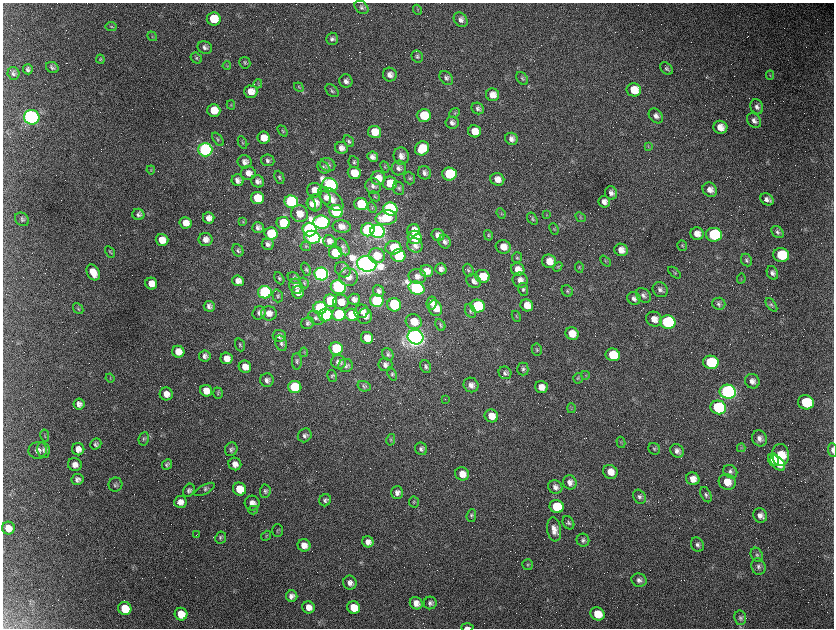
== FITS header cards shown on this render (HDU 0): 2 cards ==
NAXIS1  =                 1663 / length of data axis 1
NAXIS2  =                 1252 / length of data axis 2

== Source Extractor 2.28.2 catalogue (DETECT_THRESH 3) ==
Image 1663 x 1252 px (HDU 0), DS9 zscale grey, zoomed out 1/2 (1 PNG px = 2 x 2 image px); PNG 836 x 630 px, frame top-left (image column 2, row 1251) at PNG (3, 3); each listed source drawn as its Kron ellipse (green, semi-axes under 4 px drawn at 4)
Background 2560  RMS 44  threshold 133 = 3 sigma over >= 5 px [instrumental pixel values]
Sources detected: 451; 129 cannot appear on this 1/2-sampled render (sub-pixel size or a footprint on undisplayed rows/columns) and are neither listed nor drawn; the other 322 listed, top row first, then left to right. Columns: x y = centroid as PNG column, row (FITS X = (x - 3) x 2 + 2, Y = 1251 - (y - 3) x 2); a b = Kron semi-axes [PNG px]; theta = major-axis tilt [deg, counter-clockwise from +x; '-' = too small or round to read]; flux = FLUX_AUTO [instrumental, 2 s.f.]
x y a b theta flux
362 7 8 5 -41 2.4e+04
417 10 5 3 - 9.4e+03
214 19 7 6 - 2.5e+05
461 20 8 6 -50 4.2e+04
111 26 5 3 - 1.1e+04
152 36 5 4 - 1.2e+04
332 39 6 6 - 3.0e+04
205 47 7 6 - 3.2e+04
417 57 6 5 - 2.1e+04
196 58 6 5 - 1.8e+04
100 59 4 4 - 1.1e+04
245 63 6 5 - 1.7e+04
227 66 4 3 - 7.7e+03
52 67 7 5 -28 2.7e+04
666 68 7 5 -42 1.9e+04
28 69 5 5 - 2.9e+04
14 73 6 6 - 2.8e+04
390 75 7 6 - 5.3e+04
770 75 5 3 - 8.7e+03
446 78 8 5 -49 3.0e+04
522 78 7 5 -51 1.8e+04
346 81 7 6 - 3.8e+04
258 84 5 3 - 8.5e+03
299 87 5 4 - 1.2e+04
634 90 7 6 - 1.8e+05
332 91 7 5 -41 2.1e+04
251 92 6 6 - 9.4e+04
493 95 6 6 - 8.3e+04
231 105 4 3 - 8.6e+03
757 107 8 6 -68 3.7e+04
478 108 6 5 - 2.7e+04
214 111 6 6 - 1.7e+05
454 113 6 4 41 1.2e+04
424 116 7 6 - 2.9e+05
656 116 8 6 -49 4.0e+04
32 117 8 7 - 2.3e+06
754 121 8 6 -47 4.0e+04
452 123 6 6 - 3.7e+04
720 127 7 6 - 9.5e+04
282 131 6 3 -52 9.2e+03
474 131 6 6 - 1.3e+05
374 132 6 6 - 1.6e+05
264 138 6 6 - 1.0e+05
218 139 8 4 -53 1.8e+04
511 139 6 6 - 4.5e+04
349 141 6 4 -58 2.0e+04
243 143 7 3 -67 1.3e+04
648 147 4 2 - 6.8e+03
341 148 6 6 - 4.9e+04
422 148 7 6 - 2.1e+05
205 150 7 6 - 3.2e+06
401 156 8 7 - 5.6e+04
373 157 5 5 - 4.6e+04
268 160 7 5 -8 2.9e+04
245 162 7 6 - 3.9e+04
354 162 6 5 - 2.0e+04
328 165 8 6 -24 3.6e+04
324 167 7 5 -46 2.4e+04
385 167 6 3 -63 1.1e+04
399 168 7 7 - 4.1e+04
151 170 4 3 - 9.8e+03
248 173 7 7 - 5.7e+04
354 173 6 6 - 1.7e+05
425 173 7 6 - 3.6e+04
449 174 7 6 - 7.3e+05
279 177 7 4 -67 1.6e+04
378 178 7 7 - 1.2e+05
410 178 6 5 - 1.9e+04
497 179 7 6 - 7.7e+04
238 180 6 6 - 4.2e+04
258 181 7 6 - 4.1e+04
390 183 7 6 - 1.9e+05
330 185 8 6 -28 2.7e+06
373 186 8 7 - 4.1e+04
399 188 7 5 -67 2.0e+04
314 190 7 7 - 1.0e+05
710 190 8 6 -45 5.8e+04
611 193 7 6 - 4.1e+04
374 196 6 2 -44 6.5e+03
257 198 6 6 - 3.0e+05
325 198 7 5 -65 3.3e+04
331 199 15 8 -42 1.1e+05
767 199 7 5 -35 4.4e+04
291 202 7 6 - 1.9e+06
604 202 6 5 - 5.3e+04
315 203 8 7 - 8.6e+04
311 204 6 4 -69 3.0e+04
361 204 7 6 - 3.5e+05
372 208 5 3 - 7.4e+03
390 209 7 6 - 2.4e+06
336 211 7 6 - 1.5e+06
501 213 5 3 - 8.7e+03
138 214 6 5 - 2.6e+04
299 214 9 8 - 1.1e+05
547 215 4 3 - 6.5e+03
581 217 5 4 - 1.2e+04
209 218 6 5 - 5.7e+04
386 218 11 7 9 3.1e+05
22 219 7 6 - 2.1e+04
532 219 7 4 -57 1.7e+04
243 221 3 3 - 7.9e+03
321 222 8 6 -6 4.0e+06
186 223 6 5 - 8.3e+04
283 223 6 6 - 4.0e+05
342 226 9 6 -6 5.7e+04
258 227 6 5 - 3.3e+04
554 229 6 3 -67 8.5e+03
309 230 7 7 - 3.7e+06
368 230 7 6 - 1.5e+06
413 230 6 6 - 8.2e+04
378 231 7 6 - 6.1e+06
777 232 7 5 -45 2.3e+04
271 234 6 6 - 5.5e+05
697 234 6 6 - 7.6e+04
438 235 6 6 - 5.4e+04
488 235 5 4 - 1.4e+04
714 235 8 7 - 9.8e+05
312 237 8 6 -12 2.4e+06
415 237 7 6 - 5.8e+05
162 240 6 6 - 1.2e+05
206 240 7 6 - 5.5e+04
329 241 6 6 - 4.9e+04
444 242 7 6 - 3.2e+04
268 244 6 5 - 3.3e+04
415 245 8 7 - 5.7e+04
306 246 5 5 - 1.5e+04
682 246 5 5 - 1.4e+04
343 247 9 5 -57 2.9e+04
503 247 7 6 - 9.0e+04
393 248 8 7 - 2.6e+05
238 250 6 5 - 2.1e+04
621 250 7 6 - 6.9e+04
110 252 6 3 -59 1.2e+04
335 253 6 6 - 4.0e+05
781 255 8 7 - 3.5e+05
377 256 8 7 - 1.9e+05
398 256 7 6 - 8.5e+05
517 258 5 5 - 1.4e+04
746 260 6 5 - 1.9e+04
549 261 7 6 - 9.6e+04
605 261 6 3 -49 1.2e+04
367 264 10 7 -14 1.2e+07
558 267 5 3 - 9.8e+03
579 267 5 3 - 9.0e+03
306 269 7 4 -67 1.7e+04
441 269 5 5 - 3.7e+04
518 269 7 6 - 8.2e+04
343 270 8 7 - 3.2e+04
468 270 6 5 - 1.9e+04
427 271 6 6 - 9.0e+04
93 272 8 6 -60 1.1e+05
674 273 7 4 -40 1.4e+04
772 273 7 5 -66 3.3e+04
321 274 7 6 - 4.5e+06
417 276 9 7 -4 5.7e+04
483 276 7 6 - 2.2e+05
348 277 9 9 - 7.4e+04
279 278 6 4 -62 1.7e+04
294 278 7 5 -42 2.1e+04
741 279 5 2 - 5.8e+03
520 280 8 7 - 5.7e+04
238 281 5 5 - 5.1e+04
474 281 7 6 - 4.6e+04
304 283 6 4 -58 1.4e+04
151 284 6 6 - 1.1e+05
296 286 8 6 -65 6.0e+04
338 287 7 6 - 1.8e+06
417 288 8 6 -23 2.4e+06
523 290 6 5 - 2.2e+04
660 290 8 7 - 3.5e+04
379 291 6 5 - 3.2e+04
567 291 6 5 - 1.6e+04
265 292 7 6 - 1.9e+06
298 292 6 6 - 6.7e+04
643 295 8 6 -40 3.2e+04
278 296 6 5 - 1.8e+04
634 298 7 6 - 3.9e+04
354 299 6 5 - 4.4e+04
330 301 7 6 - 5.8e+05
377 301 7 6 - 1.5e+06
341 302 8 7 - 1.1e+05
432 303 6 5 - 4.4e+04
719 304 6 6 - 2.8e+04
394 305 7 6 - 7.5e+05
527 305 6 6 - 1.1e+05
771 305 8 4 -54 2.0e+04
209 306 5 5 - 3.3e+04
478 306 7 6 - 1.1e+06
78 308 6 4 -49 1.5e+04
320 308 7 6 - 1.5e+06
435 308 8 6 -73 1.4e+05
361 311 7 6 - 5.9e+04
470 311 7 5 -61 2.0e+04
259 313 7 6 - 3.3e+04
269 313 8 7 - 6.3e+04
339 314 7 6 - 7.7e+05
325 315 7 6 - 1.5e+06
352 315 6 6 - 4.7e+05
365 316 8 7 - 5.6e+04
516 316 6 4 -67 1.1e+04
316 318 8 6 -38 3.4e+04
654 319 8 7 - 7.8e+04
414 322 8 7 - 1.6e+05
668 322 8 6 -10 1.5e+06
308 323 6 6 - 2.4e+04
440 325 6 4 -61 1.6e+04
572 334 7 6 - 1.3e+05
279 336 6 6 - 3.3e+04
416 337 8 7 - 1.1e+07
367 338 6 6 - 1.3e+05
281 343 8 5 -69 2.8e+04
240 345 6 4 -71 1.4e+04
336 348 6 6 - 6.5e+05
537 349 6 5 - 1.6e+04
178 352 6 6 - 9.9e+04
304 352 4 3 - 8.4e+03
388 354 6 5 - 2.3e+04
613 355 7 6 - 2.9e+05
205 356 5 5 - 3.1e+04
227 358 6 5 - 8.9e+04
297 361 8 5 -88 2.3e+04
338 362 7 7 - 4.7e+04
711 362 8 6 -11 7.4e+05
346 365 7 6 - 3.0e+04
385 365 7 6 - 4.1e+04
245 367 6 6 - 8.2e+04
426 367 7 5 -63 2.3e+04
523 369 6 5 - 2.2e+04
505 373 6 6 - 2.6e+04
392 374 7 4 -68 1.7e+04
585 375 4 2 - 7.1e+03
332 376 6 4 -79 1.5e+04
110 378 4 2 - 5.1e+03
578 378 5 5 - 1.3e+04
267 380 7 7 - 3.6e+04
752 381 7 7 - 5.0e+04
471 385 7 7 - 5.5e+04
364 386 6 5 - 1.8e+04
295 387 6 6 - 7.5e+05
541 387 6 5 - 9.0e+04
206 391 6 5 - 1.0e+05
728 392 8 7 - 4.2e+06
218 393 6 5 - 1.4e+04
166 394 6 6 - 6.8e+04
445 399 2 2 - 4.1e+03
806 402 8 7 - 4.2e+05
79 404 5 5 - 4.2e+04
718 407 8 7 - 9.3e+05
571 408 5 3 - 9.9e+03
491 416 7 6 - 1.2e+05
305 435 7 6 - 2.9e+04
45 436 6 2 -80 6.9e+03
760 438 8 7 - 5.1e+04
144 439 7 5 81 1.8e+04
391 440 6 4 77 1.3e+04
621 442 6 3 -75 1.2e+04
96 444 6 5 - 2.5e+04
741 448 4 3 - 1.0e+04
78 449 6 6 - 5.8e+04
231 449 7 6 - 2.5e+04
421 449 6 6 - 2.8e+04
654 449 6 5 - 1.8e+04
38 450 9 8 - 4.3e+04
43 450 8 6 -79 3.3e+04
833 450 7 3 -85 2.8e+04
677 451 7 6 - 4.3e+04
781 455 11 8 -83 2.4e+05
773 459 6 5 - 1.7e+05
778 463 9 5 -47 1.4e+05
167 464 6 4 48 2.1e+04
235 464 6 6 - 6.3e+04
75 465 7 6 - 5.1e+04
610 472 7 6 - 9.2e+04
730 472 7 6 - 2.9e+04
462 474 7 6 - 9.5e+04
78 479 6 5 - 3.1e+04
693 479 7 6 - 8.1e+04
570 482 7 6 - 4.9e+04
727 482 8 7 - 1.2e+05
115 485 7 6 - 2.3e+04
555 487 7 6 - 4.9e+04
204 489 11 4 28 2.1e+04
240 489 7 6 - 2.7e+05
189 490 7 5 60 2.6e+04
265 491 6 5 - 2.2e+04
397 493 6 6 - 4.4e+04
706 495 8 5 -63 2.5e+04
639 497 7 6 - 2.9e+04
325 500 6 5 - 2.6e+04
180 502 6 6 - 6.3e+04
414 502 5 5 - 1.4e+04
252 503 7 7 - 5.4e+04
557 506 7 6 - 4.0e+05
253 510 5 4 - 1.2e+04
760 515 7 7 - 5.3e+04
471 516 6 5 - 1.8e+04
568 523 7 5 -59 2.2e+04
8 528 6 6 - 8.2e+04
554 529 12 7 -81 6.9e+04
277 530 6 5 - 1.6e+04
196 535 2 1 - 2.5e+03
266 536 5 4 - 1.2e+04
221 537 6 5 - 2.1e+04
583 540 6 6 - 2.5e+04
368 542 6 5 - 6.0e+04
304 545 6 6 - 7.3e+04
697 545 7 6 - 3.0e+04
757 555 7 5 -60 2.4e+04
528 565 5 5 - 1.6e+04
758 567 8 7 - 3.5e+04
639 580 8 6 -18 3.6e+04
350 583 7 6 - 4.6e+04
292 596 6 5 - 4.2e+04
416 603 6 6 - 6.4e+04
430 603 6 6 - 2.8e+04
308 607 6 6 - 7.0e+04
354 607 6 6 - 2.0e+05
125 608 6 6 - 3.0e+05
181 614 6 6 - 1.9e+05
597 614 7 6 - 1.7e+05
740 618 7 6 - 2.4e+04
467 627 6 2 -1 1.9e+04
At the frame edge (FLAGS 8, measured only in part): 2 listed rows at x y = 833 450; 467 627
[129 sub-pixel or undisplayed-footprint detections neither listed nor drawn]